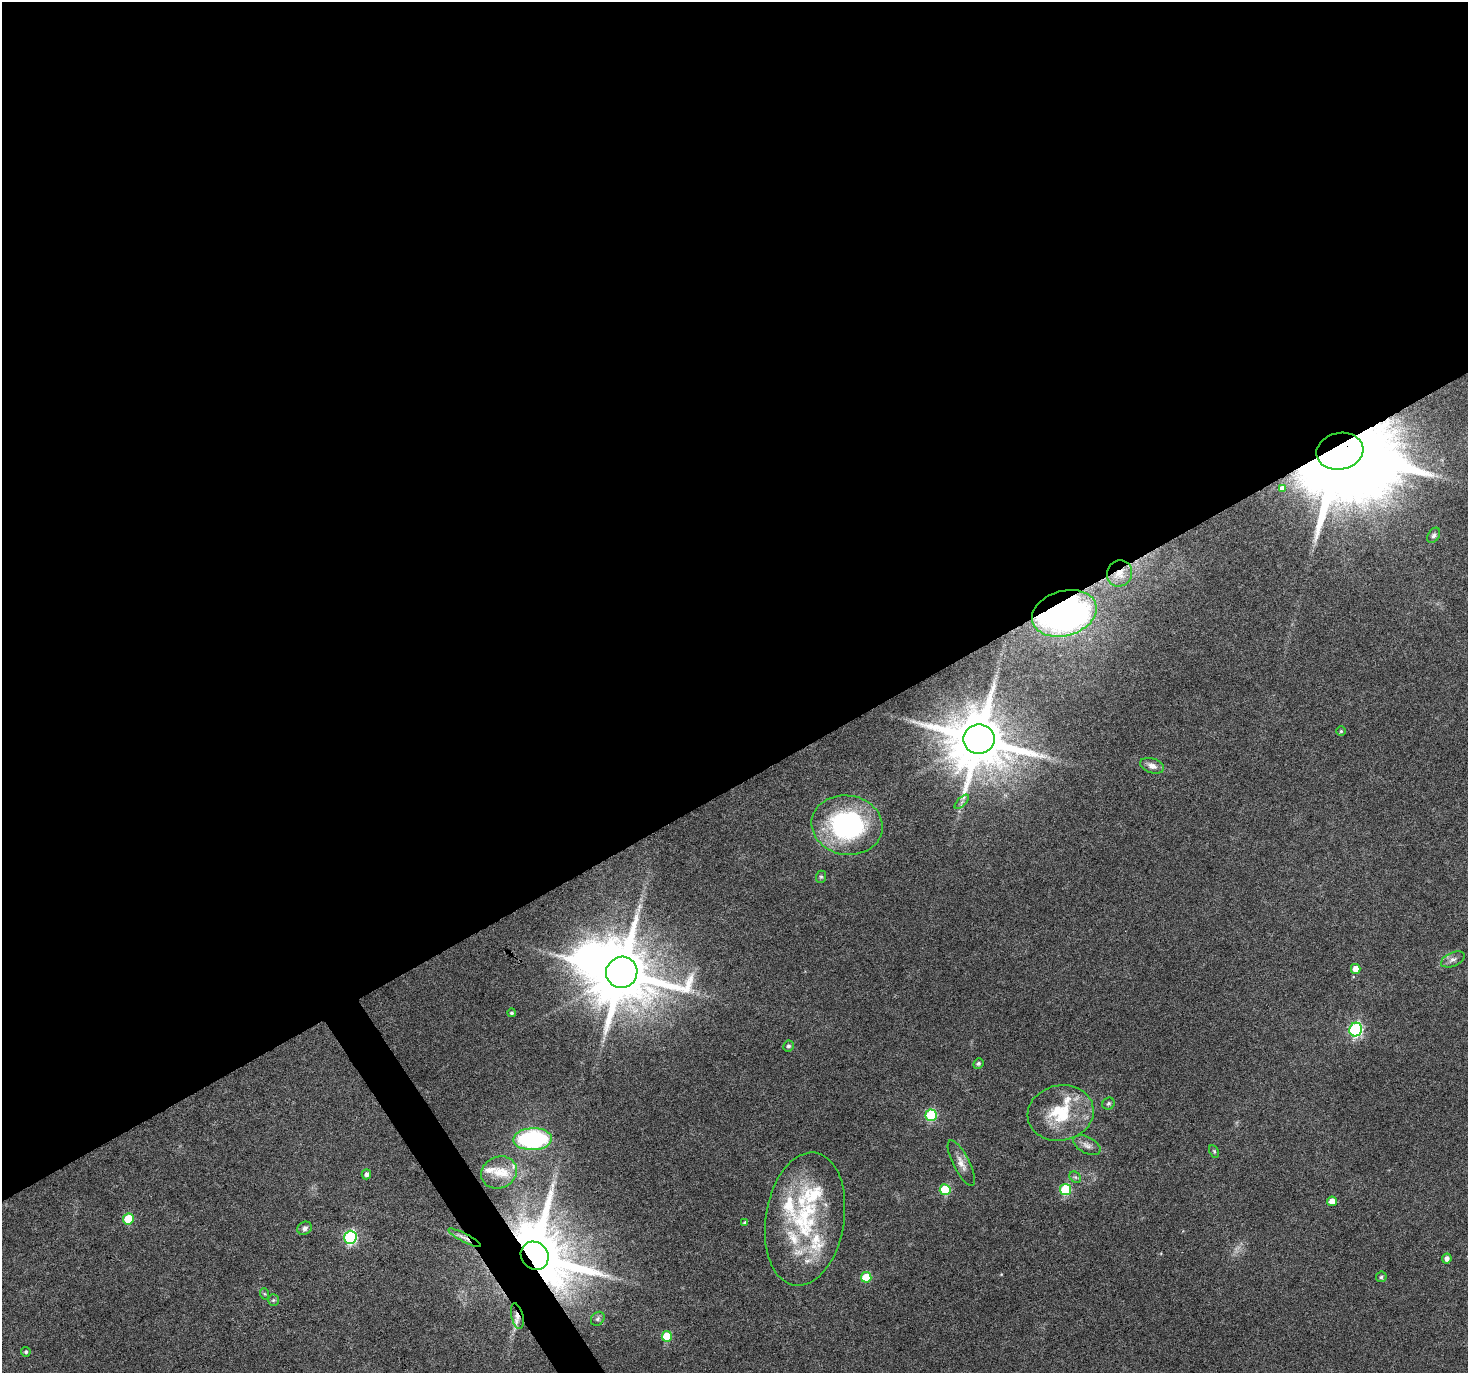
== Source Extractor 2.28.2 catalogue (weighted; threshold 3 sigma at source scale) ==
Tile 2 of 4 x 4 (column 2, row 1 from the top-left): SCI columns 1467-2932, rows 4227-5597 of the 5868 x 5773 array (HDU 1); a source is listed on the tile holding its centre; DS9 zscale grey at full resolution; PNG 1470 x 1375 px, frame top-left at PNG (2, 2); each listed source drawn as its Kron ellipse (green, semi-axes under 4 px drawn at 4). Shown black and unused: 58% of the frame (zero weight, under 4 of 8 exposures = <1% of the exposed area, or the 3 px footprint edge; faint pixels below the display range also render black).
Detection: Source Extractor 2.28.2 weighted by HDU 2 'WHT'; one run over the whole footprint, this tile lists its part. Background 0.0491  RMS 0.0031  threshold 0.0126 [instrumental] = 3 sigma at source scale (4.09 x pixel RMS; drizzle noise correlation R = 1.36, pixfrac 0.8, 0.0396/0.0396 arcsec/px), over >= 5 px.
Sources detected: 56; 1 inside a brighter object's white glare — neither listed nor drawn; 8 inside a brighter listed object's ellipse — not listed separately; the other 47 listed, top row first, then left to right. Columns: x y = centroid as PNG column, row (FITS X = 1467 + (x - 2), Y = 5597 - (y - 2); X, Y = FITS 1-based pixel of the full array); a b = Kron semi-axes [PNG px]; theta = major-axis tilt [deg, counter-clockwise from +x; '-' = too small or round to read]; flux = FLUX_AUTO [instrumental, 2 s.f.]
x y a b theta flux
1340 451 23 18 11 8700
1282 488 4 4 - 1
1434 535 8 5 57 0.75
1119 573 13 12 - 2.8
1064 613 33 22 16 100
1341 731 5 5 - 0.38
979 739 15 15 - 2300
1152 766 12 7 -19 1.8
962 802 9 3 45 0.68
847 825 36 29 -9 46
821 877 6 5 - 0.42
1453 959 12 7 24 1.3
1356 969 5 5 - 2.9
622 972 16 15 - 2600
512 1013 4 4 - 0.49
1356 1030 7 6 - 45
788 1046 5 5 - 0.61
978 1063 5 5 - 0.64
1108 1104 6 5 - 0.55
1061 1113 33 27 11 16
931 1115 6 5 - 25
533 1139 19 11 2 39
1087 1145 15 8 -27 1.8
1214 1151 7 4 -65 0.41
961 1163 25 8 -63 2.6
499 1172 18 15 24 5.3
366 1174 5 4 - 0.96
1075 1177 6 5 - 0.56
1066 1189 5 5 - 18
945 1190 5 5 - 13
1332 1201 5 4 - 2.6
128 1219 5 5 - 11
805 1219 67 39 81 37
745 1222 4 4 - 0.51
305 1228 7 6 - 1
350 1237 6 6 - 42
465 1238 18 3 -28 1.3
535 1256 15 13 -46 3300
1447 1258 5 4 - 1.3
866 1277 5 5 - 8.6
1381 1277 5 5 - 0.59
265 1294 6 3 -71 0.32
273 1300 5 5 - 0.49
517 1316 13 6 -76 1.6
598 1319 7 6 - 0.65
667 1336 5 5 - 10
26 1352 5 4 - 0.52
Overlapping masked pixels (flux is a lower limit): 7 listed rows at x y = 1340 451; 1119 573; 1064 613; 979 739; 465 1238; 535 1256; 517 1316